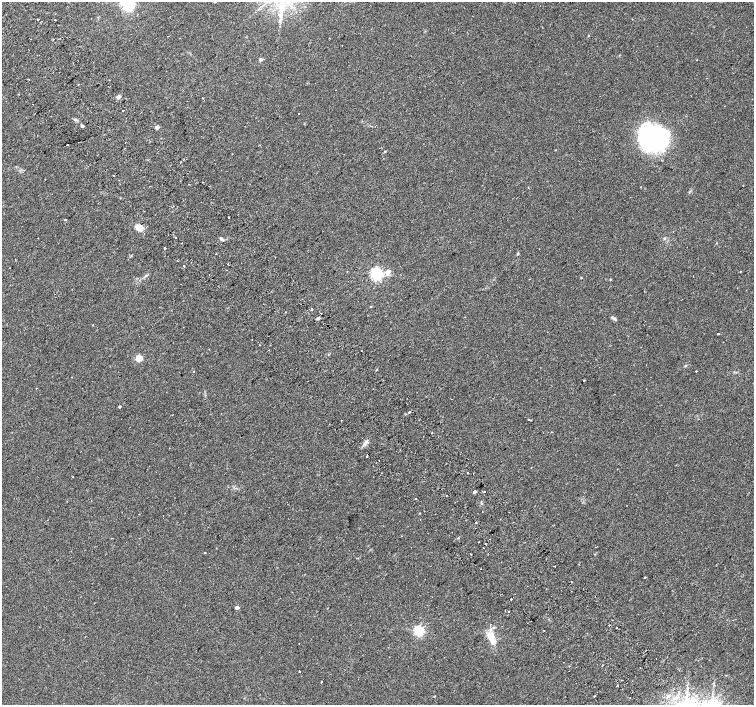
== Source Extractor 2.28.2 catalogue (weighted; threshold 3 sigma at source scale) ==
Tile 11 of 4 x 4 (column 3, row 3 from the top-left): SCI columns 3058-4561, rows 1658-3062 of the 6109 x 6061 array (HDU 1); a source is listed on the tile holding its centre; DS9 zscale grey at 2 x 2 block average (1 PNG px = mean of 2 x 2 image px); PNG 756 x 707 px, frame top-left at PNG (2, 2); no overlay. Shown black and unused: <1% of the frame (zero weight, under 2 of 3 exposures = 3% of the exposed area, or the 3 px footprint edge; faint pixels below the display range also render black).
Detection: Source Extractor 2.28.2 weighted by HDU 2 'WHT'; one run over the whole footprint, this tile lists its part. Background 0.1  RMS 0.0088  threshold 0.0396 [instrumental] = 3 sigma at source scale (4.5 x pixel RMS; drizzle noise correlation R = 1.50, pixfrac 1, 0.0396/0.0396 arcsec/px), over >= 5 px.
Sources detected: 94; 1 inside a brighter object's white glare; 7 cosmic-ray / hot-pixel residue — not listed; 1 inside a brighter listed object's ellipse — not listed separately; the other 85 listed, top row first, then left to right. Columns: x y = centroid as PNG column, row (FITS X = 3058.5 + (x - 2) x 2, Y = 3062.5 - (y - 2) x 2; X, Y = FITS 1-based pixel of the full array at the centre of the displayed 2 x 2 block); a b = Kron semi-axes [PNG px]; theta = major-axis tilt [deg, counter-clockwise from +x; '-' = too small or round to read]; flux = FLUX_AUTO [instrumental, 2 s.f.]
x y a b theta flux
127 3 4 3 - 320
38 20 2 2 - 1.4
55 20 2 2 - 2.3
260 59 3 2 - 7.3
28 79 2 2 - 1.1
336 90 2 2 - 0.78
118 97 2 2 - 15
123 111 2 2 - 7.4
299 113 2 2 - 3.9
82 126 4 3 - 3.1
157 128 2 2 - 12
653 138 31 22 -18 270
67 145 2 2 - 11
385 152 2 2 - 1.7
181 162 2 2 - 1.1
113 175 2 2 - 0.97
528 188 2 2 - 1.3
228 217 2 2 - 2.4
65 220 2 2 - 3.8
139 227 9 6 -22 18
176 237 2 2 - 6.4
664 238 3 3 - 1.9
221 239 6 3 -39 4.1
165 248 2 2 - 5.4
216 254 2 2 - 6.3
518 254 3 3 - 1.6
275 257 2 2 - 1.4
184 266 2 2 - 29
741 271 2 2 - 1.6
388 272 3 2 - 26
376 274 4 3 - 460
610 279 2 2 - 1.5
371 306 2 2 - 2.1
312 309 2 2 - 8.7
286 312 2 2 - 0.96
321 313 2 2 - 0.91
318 318 2 2 - 9.1
613 319 5 3 - 3.4
93 325 2 2 - 1.1
718 334 2 2 - 4.6
252 340 2 2 - 4.2
270 345 2 2 - 0.89
269 350 2 2 - 1
139 358 3 3 - 75
685 366 4 2 - 2
696 371 2 2 - 2.2
583 380 2 2 - 1
119 407 2 2 - 2.7
409 412 2 2 - 1.8
341 420 2 2 - 4
529 420 2 2 - 7.4
432 433 2 2 - 1.3
367 456 2 2 - 4.8
468 473 2 2 - 2.2
73 476 2 2 - 0.8
475 491 4 3 - 2.9
484 491 2 2 - 2
446 495 2 2 - 1.1
415 499 2 2 - 3.2
420 519 2 2 - 0.92
476 522 2 2 - 2.9
486 544 2 2 - 7.7
483 548 2 2 - 0.89
205 553 2 2 - 1.4
555 566 2 2 - 0.96
645 577 2 2 - 5.1
571 582 2 2 - 2.4
511 599 2 2 - 2.7
237 608 3 2 - 8.1
505 611 2 2 - 4.8
490 624 2 2 - 1.2
609 625 2 2 - 4
617 627 2 2 - 1
544 630 2 2 - 3.6
419 631 3 3 - 290
490 637 14 8 -56 21
563 662 2 2 - 0.88
569 666 2 2 - 3.5
299 671 2 2 - 3.5
622 680 2 2 - 3.4
321 682 2 2 - 1.5
617 686 2 2 - 6.9
434 696 3 2 - 1.2
594 696 2 2 - 1.1
668 696 4 2 - 2.7
Isophote crosses this tile's border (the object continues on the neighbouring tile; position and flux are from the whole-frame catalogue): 1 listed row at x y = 127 3
Diffuse or blended objects may show on this block-average render without a row.